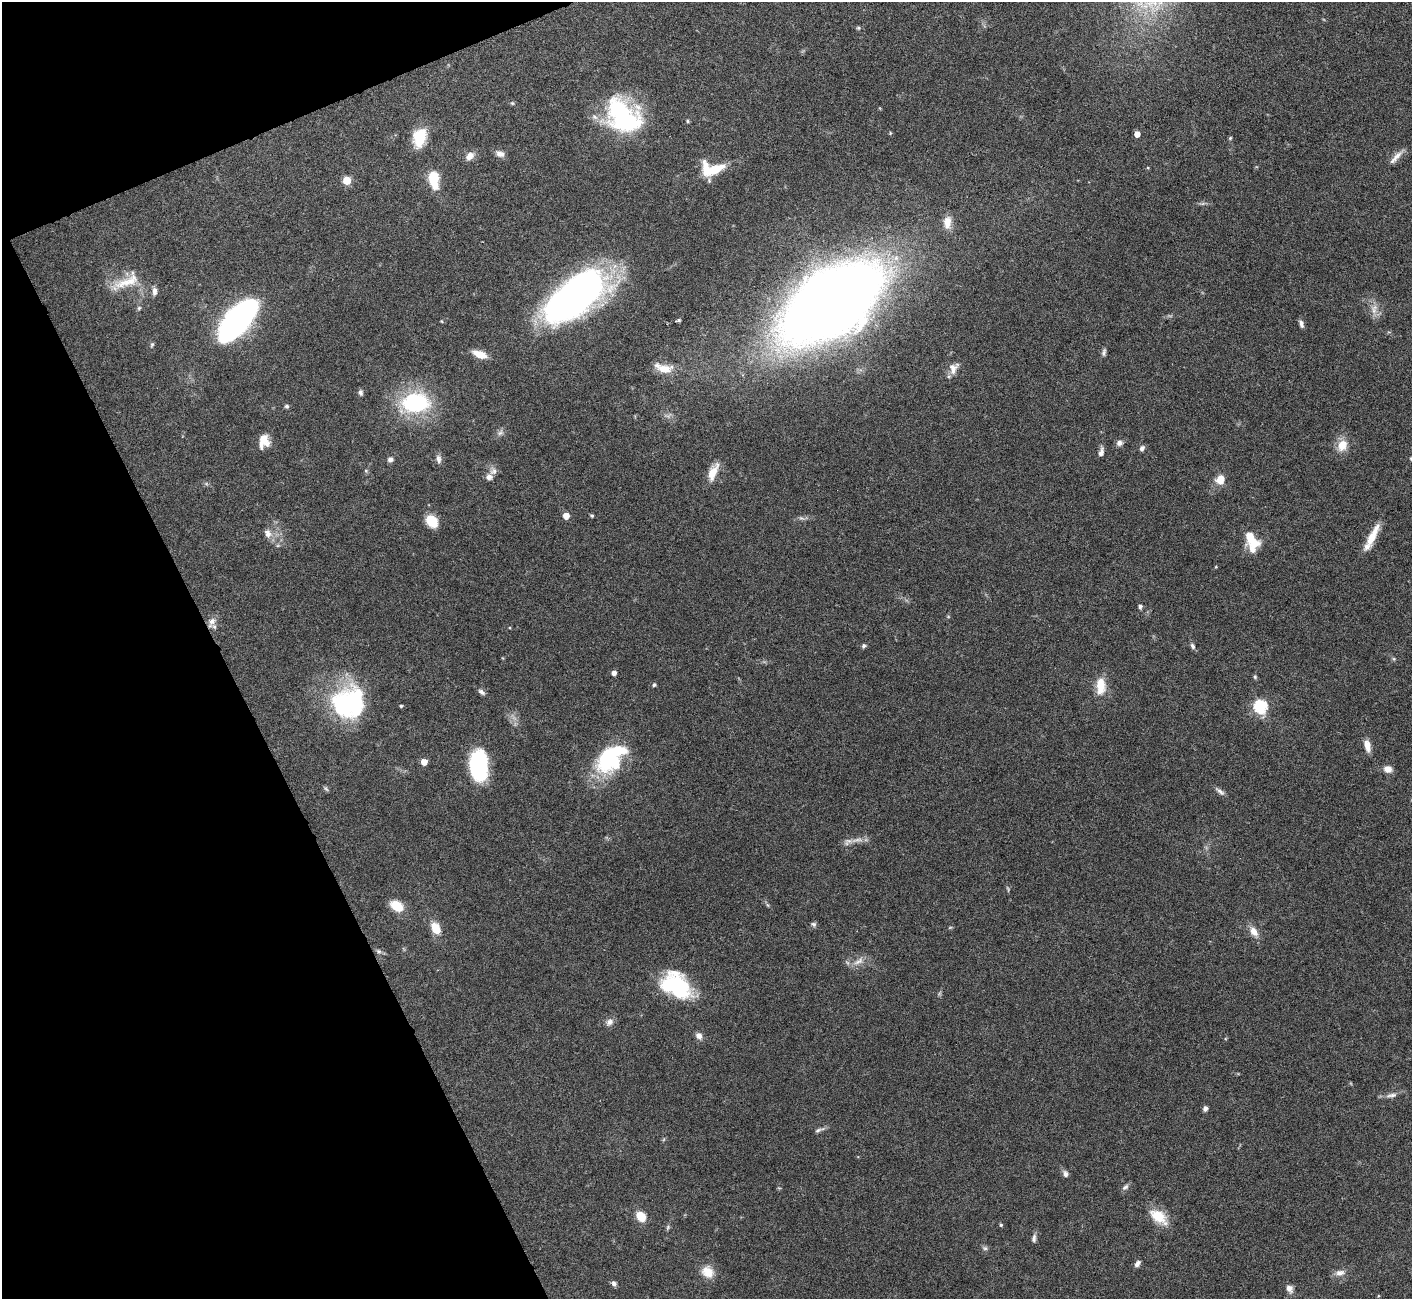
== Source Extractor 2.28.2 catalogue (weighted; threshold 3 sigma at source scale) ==
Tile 5 of 4 x 4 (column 1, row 2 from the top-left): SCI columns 1-1410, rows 2750-4046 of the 5644 x 5631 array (HDU 1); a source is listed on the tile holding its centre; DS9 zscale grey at full resolution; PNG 1414 x 1301 px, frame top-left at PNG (2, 2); no overlay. Shown black and unused: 20% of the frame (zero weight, under 3 of 6 exposures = <1% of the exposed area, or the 3 px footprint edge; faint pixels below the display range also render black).
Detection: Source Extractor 2.28.2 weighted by HDU 2 'WHT'; one run over the whole footprint, this tile lists its part. Background 0.0973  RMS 0.0033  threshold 0.0137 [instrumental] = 3 sigma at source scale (4.09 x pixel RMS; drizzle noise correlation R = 1.36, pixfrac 0.8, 0.05/0.05 arcsec/px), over >= 5 px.
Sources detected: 113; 3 too faint to see at this stretch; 4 inside a brighter object's white glare — not listed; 6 inside a brighter listed object's ellipse — not listed separately; the other 100 listed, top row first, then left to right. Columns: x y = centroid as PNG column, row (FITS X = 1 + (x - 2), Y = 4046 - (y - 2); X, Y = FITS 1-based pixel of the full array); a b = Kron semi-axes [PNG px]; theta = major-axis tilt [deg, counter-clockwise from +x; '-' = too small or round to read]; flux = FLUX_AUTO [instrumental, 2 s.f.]
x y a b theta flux
858 28 6 5 - 0.48
512 103 5 5 - 0.44
623 116 42 30 -44 42
687 121 6 3 -90 0.36
1137 134 4 4 - 3.2
419 138 22 14 77 8.7
1230 138 4 4 - 0.4
500 154 11 7 -21 1.8
470 156 11 8 44 2.4
1397 156 20 7 46 2.4
715 169 22 10 24 8.3
434 179 18 9 -82 10
347 180 5 5 - 9.8
1202 204 7 4 19 0.57
947 222 16 10 89 3.6
126 282 43 13 24 7.6
154 291 10 6 -89 1.4
574 297 55 25 37 190
831 302 62 34 35 790
1374 307 11 7 9 1.9
139 308 5 5 - 0.54
238 320 38 15 48 140
441 321 5 3 - 0.24
1301 324 9 5 -73 1.2
152 344 7 4 63 0.48
1104 352 10 5 77 0.87
480 354 15 7 -20 4.8
953 368 16 11 66 2.9
664 369 22 11 -2 4.4
360 392 7 5 -87 0.85
415 403 27 18 7 34
286 406 5 5 - 0.67
500 433 11 7 38 1.2
264 441 15 10 84 4.7
1119 443 9 8 - 1.2
1342 445 14 11 63 4.8
1142 448 7 5 60 1
1101 452 10 5 76 1.5
390 459 6 6 - 1.2
438 459 12 7 -82 1.4
366 471 6 5 - 0.48
493 471 11 9 79 1.8
713 472 22 9 66 4.7
1220 480 10 9 - 4.1
592 515 4 4 - 0.51
566 516 5 5 - 4
801 518 9 5 -26 0.73
431 521 10 8 -50 9.2
268 533 13 9 -67 2.2
1372 537 23 10 63 5
1254 543 17 10 2 4.5
278 545 6 4 19 0.45
1216 567 5 3 - 0.25
1140 607 6 5 - 0.71
948 616 5 3 - 0.3
211 622 16 8 66 2.3
863 646 6 5 - 0.59
1192 646 9 5 -66 0.93
1394 659 6 4 -71 0.41
614 673 4 4 - 1.7
1255 677 6 5 - 0.5
654 685 4 4 - 0.62
1101 686 21 11 89 6
481 692 10 6 -35 1.1
343 704 40 25 -63 30
401 706 4 4 - 0.47
1260 706 6 6 - 46
1367 746 14 7 -77 2.8
424 762 5 5 - 3.9
607 762 38 25 56 19
478 766 24 14 -86 37
1388 769 9 7 -11 2.4
326 789 8 4 -36 0.58
1220 791 15 5 -37 1.2
849 841 12 7 0 1.7
397 906 14 9 -38 7
813 924 7 6 - 0.73
436 928 12 8 -67 6.1
1254 931 15 9 -57 2.8
379 951 8 6 -39 0.8
858 961 17 6 27 2.3
676 986 33 23 -34 28
609 1022 11 8 43 1.6
699 1036 8 7 - 1.8
1392 1095 17 6 8 1.6
1205 1108 6 5 - 1.1
818 1130 11 5 24 0.9
1065 1174 9 7 -71 1.1
1125 1187 10 6 36 0.98
641 1216 9 7 -46 6.7
1158 1217 24 13 -37 7.2
1001 1225 4 4 - 0.41
668 1227 8 5 61 0.57
1034 1238 11 6 82 1.1
985 1248 7 6 - 0.73
1137 1264 8 5 55 1.1
708 1272 17 14 -40 4.4
1340 1273 13 8 11 2
614 1284 6 5 - 1
1289 1289 10 8 -57 1.6
Overlapping masked pixels (flux is a lower limit): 1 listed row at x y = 211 622